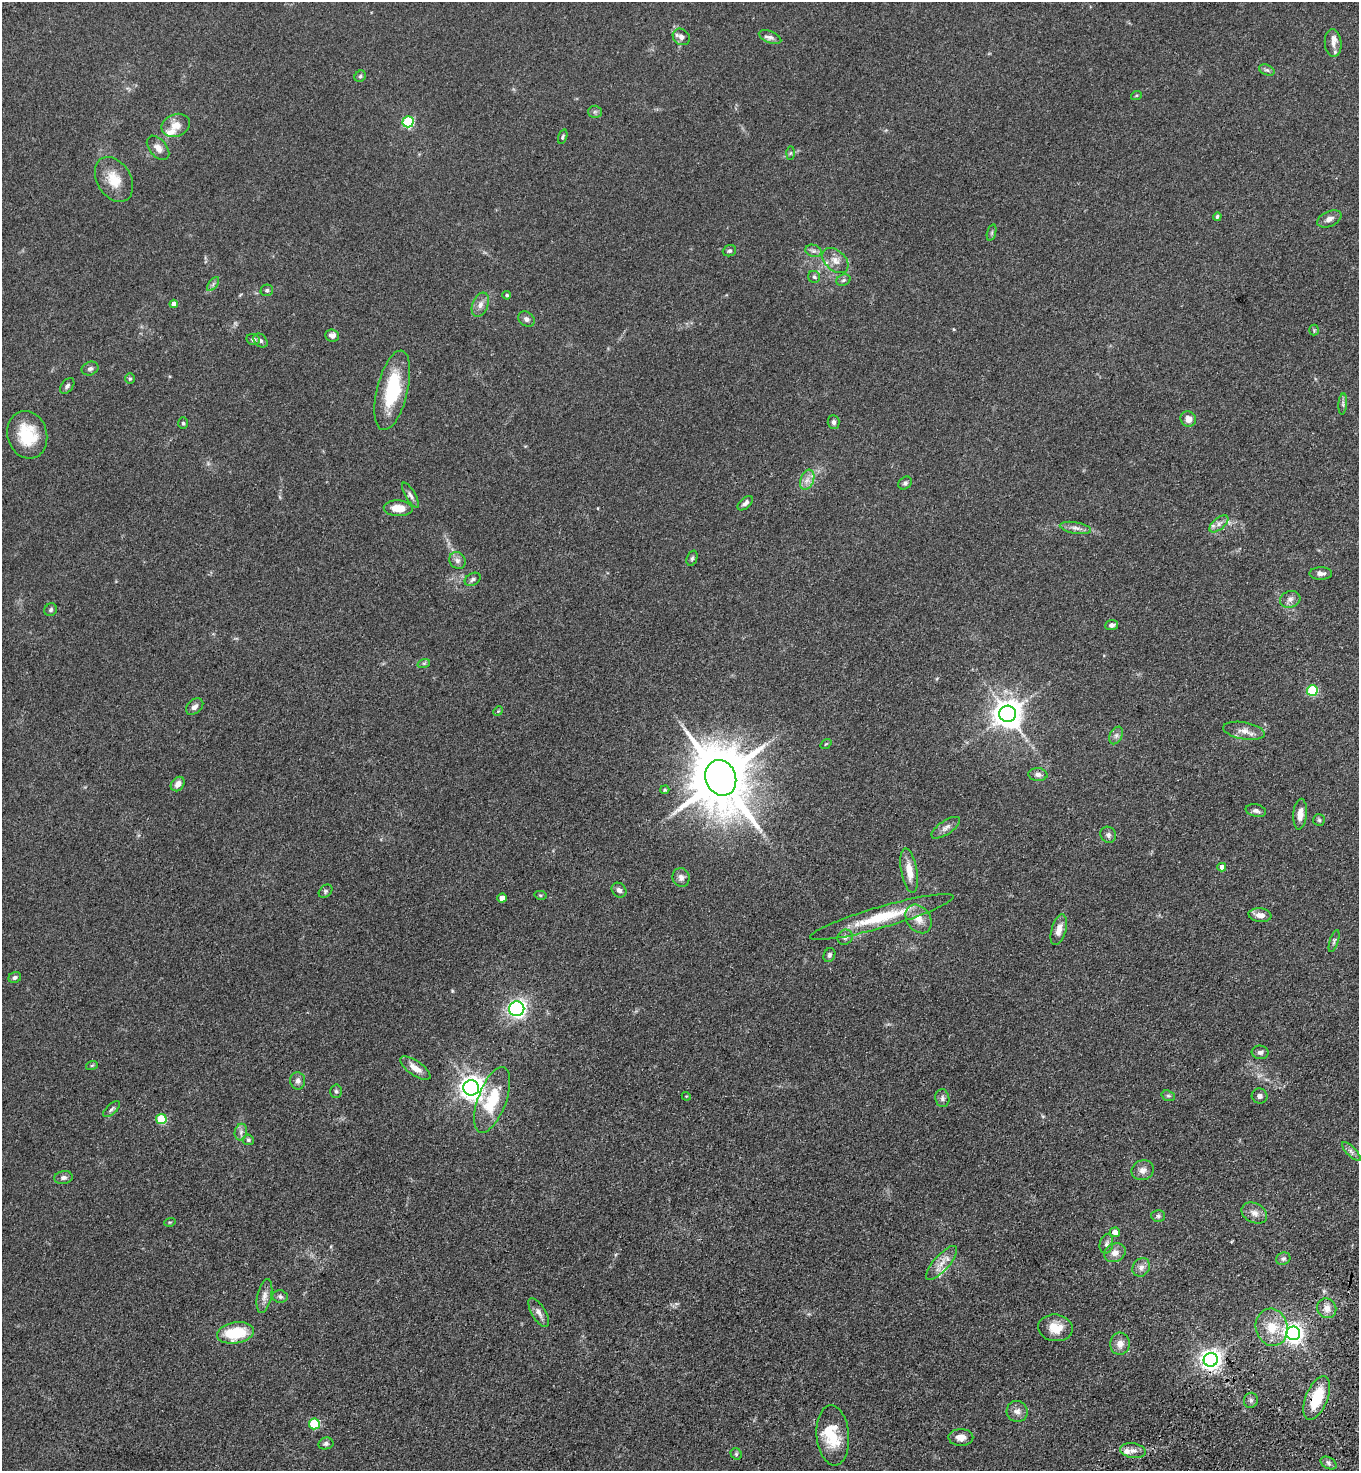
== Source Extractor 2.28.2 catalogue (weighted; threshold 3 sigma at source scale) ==
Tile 6 of 4 x 4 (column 2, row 2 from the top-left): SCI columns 1731-3087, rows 3038-4506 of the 6036 x 6074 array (HDU 1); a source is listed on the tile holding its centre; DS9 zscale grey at full resolution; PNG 1361 x 1473 px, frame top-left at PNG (2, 2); each listed source drawn as its Kron ellipse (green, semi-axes under 4 px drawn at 4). Shown black and unused: <1% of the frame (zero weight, under 3 of 4 exposures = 6% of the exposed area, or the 3 px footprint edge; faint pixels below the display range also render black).
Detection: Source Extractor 2.28.2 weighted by HDU 2 'WHT'; one run over the whole footprint, this tile lists its part. Background 0.0845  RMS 0.0065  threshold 0.0292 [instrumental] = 3 sigma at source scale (4.5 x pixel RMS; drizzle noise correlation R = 1.50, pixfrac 1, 0.05/0.05 arcsec/px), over >= 5 px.
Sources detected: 142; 1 too faint to see at this stretch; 1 inside a brighter object's white glare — neither listed nor drawn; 6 inside a brighter listed object's ellipse — not listed separately; the other 134 listed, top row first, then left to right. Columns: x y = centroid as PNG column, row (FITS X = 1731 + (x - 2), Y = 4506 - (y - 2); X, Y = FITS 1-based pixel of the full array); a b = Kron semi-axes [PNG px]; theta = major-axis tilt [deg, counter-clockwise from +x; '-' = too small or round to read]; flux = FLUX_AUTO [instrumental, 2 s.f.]
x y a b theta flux
681 37 9 7 -39 2.9
770 37 12 6 -21 2.5
1333 43 14 8 -85 4.3
1267 70 8 5 -23 1.4
360 76 6 5 - 1.1
1136 96 5 3 - 0.61
595 112 6 6 - 1.4
408 122 5 5 - 55
176 125 15 11 21 6.5
563 137 7 4 73 0.9
158 148 14 8 -50 4.2
791 153 7 4 88 1
114 179 24 17 -59 13
1217 217 4 4 - 1.1
1329 219 13 7 24 3.2
992 233 8 3 71 1
729 251 7 5 22 1.3
813 251 8 6 -19 2
835 260 15 10 -42 5.4
814 277 6 6 - 1.2
843 280 7 5 21 1.3
213 284 8 4 54 1.5
267 290 6 5 - 1.2
507 295 4 4 - 0.98
174 304 4 4 - 4.4
480 305 12 8 68 3.7
526 319 9 7 -33 2.2
1314 330 5 5 - 0.86
332 335 7 6 - 3
253 339 7 5 -13 1.9
261 341 8 6 -43 1.7
90 369 9 6 23 1.9
130 379 5 5 - 0.94
67 386 9 5 52 1.6
392 390 41 15 76 39
1343 404 11 4 86 1.5
1188 419 8 7 - 4.6
833 422 7 6 - 1.8
183 423 6 5 - 1
27 435 24 20 -75 23
807 480 10 6 70 3.6
905 483 7 5 43 1.5
410 495 14 5 -59 2.2
745 503 9 5 42 2.2
398 508 14 8 -2 9
1219 524 11 5 39 2.9
1075 528 16 5 -10 3.1
692 558 8 5 70 1.3
457 560 9 7 -47 2.5
1321 573 11 6 -1 2.8
473 579 8 6 30 1.7
1290 599 10 8 17 3
51 610 7 6 - 1.4
1112 625 6 5 - 2.3
424 663 6 4 18 0.97
1312 690 5 5 - 46
195 707 10 7 40 2.4
498 711 5 4 - 0.66
1008 714 8 8 - 870
1244 731 21 8 -10 5.5
1116 735 9 6 63 2
826 744 6 3 36 0.63
1038 775 9 6 -5 2.7
721 778 18 15 -70 5100
178 784 8 6 48 4
665 790 4 3 - 0.76
1256 811 10 6 -12 2.1
1300 814 15 7 85 5.7
1319 820 6 6 - 1.1
946 828 16 7 34 3.2
1108 835 8 7 - 2.3
1222 867 4 4 - 3.4
909 871 22 8 -80 9
681 877 9 8 - 3
619 890 8 6 -43 2.5
325 891 8 5 43 1.2
540 895 6 4 -12 0.85
502 898 4 4 - 5
1260 915 11 7 -6 4.5
882 917 74 10 16 31
919 919 15 11 -55 7.5
1059 930 16 7 74 5.5
845 937 8 7 - 2.2
1334 941 11 3 72 1.2
829 955 7 5 67 1.5
15 977 6 5 - 1.6
517 1009 7 7 - 150
1260 1052 8 6 -7 2
92 1065 6 4 18 0.81
415 1068 17 7 -35 6
298 1081 9 7 -82 2.6
471 1088 8 7 - 520
336 1091 7 5 -88 1.4
686 1096 4 3 - 0.53
1168 1096 7 5 -20 1.2
1260 1096 8 7 - 1.8
942 1098 9 7 -82 2
492 1100 34 14 69 27
112 1109 10 5 43 1.5
161 1119 5 5 - 27
241 1132 8 6 77 2.2
248 1140 5 5 - 1.3
1351 1152 12 4 -45 2.3
1143 1170 11 10 - 3.7
63 1178 9 6 8 2.3
1254 1213 13 9 -27 4.3
1158 1216 7 5 -3 1.4
170 1222 6 3 17 0.66
1115 1232 5 5 - 5.4
1106 1244 10 6 78 2
1115 1253 11 9 27 4.6
1283 1259 7 6 - 1.7
942 1263 22 7 49 6.3
1141 1267 10 8 57 3.2
264 1296 17 7 78 3.9
280 1296 7 6 - 1.5
1327 1308 10 9 - 4.6
539 1312 16 7 -60 3.6
1272 1327 19 16 -76 14
1055 1328 17 13 -8 10
235 1333 18 10 10 25
1293 1333 7 7 - 240
1120 1344 11 10 - 4.7
1211 1360 7 7 - 380
1317 1398 23 11 68 23
1251 1400 7 7 - 1.9
1017 1411 10 10 - 3.7
314 1424 5 5 - 36
833 1435 30 16 -85 20
961 1437 12 8 0 4.5
326 1444 7 6 - 1.8
1133 1451 13 7 -8 3.7
736 1454 6 5 - 0.99
1328 1463 8 5 -29 1.8
Overlapping masked pixels (flux is a lower limit): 1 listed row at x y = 1317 1398